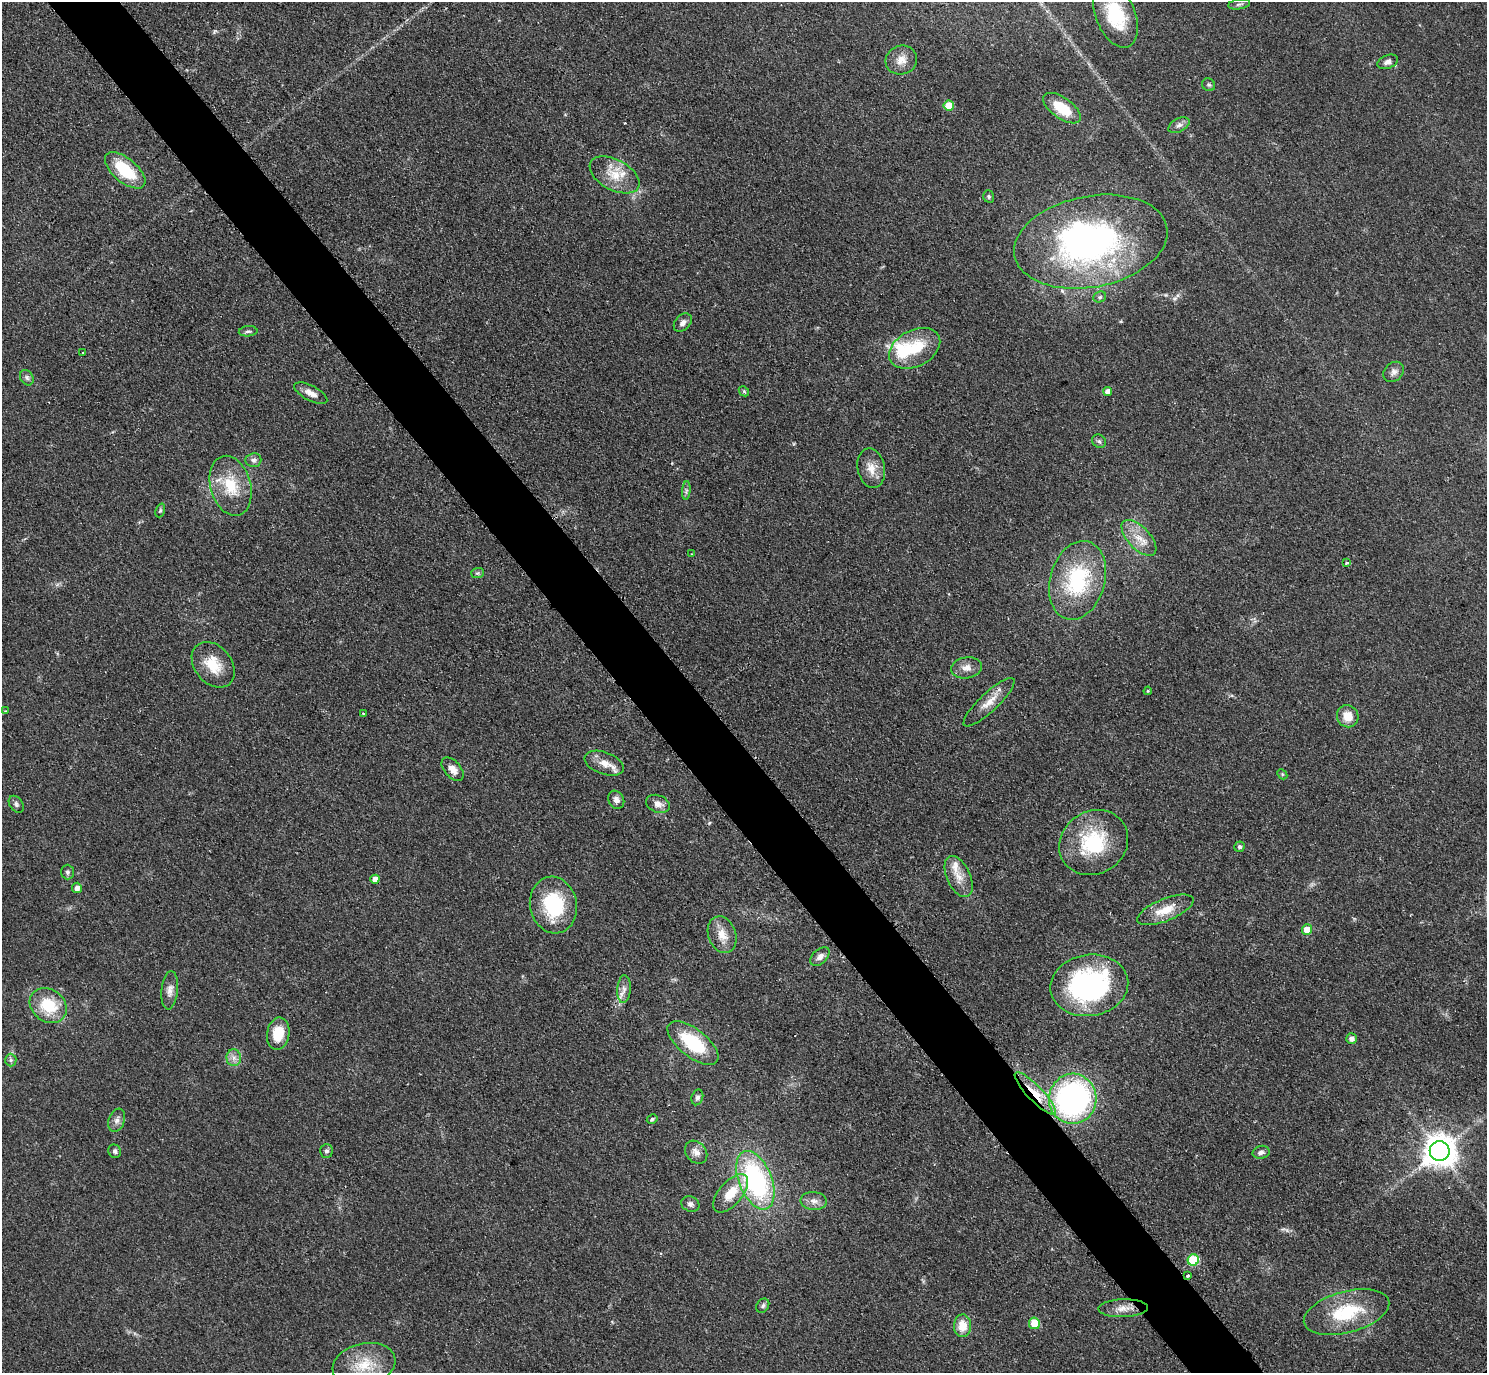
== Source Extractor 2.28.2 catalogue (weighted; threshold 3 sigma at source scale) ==
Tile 11 of 4 x 4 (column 3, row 3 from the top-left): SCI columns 2984-4468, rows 1541-2911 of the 5962 x 5959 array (HDU 1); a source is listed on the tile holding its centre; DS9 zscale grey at full resolution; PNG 1489 x 1375 px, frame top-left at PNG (2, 2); each listed source drawn as its Kron ellipse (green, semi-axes under 4 px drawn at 4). Shown black and unused: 5% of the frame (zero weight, under 2 of 3 exposures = <1% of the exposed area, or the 3 px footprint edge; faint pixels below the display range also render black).
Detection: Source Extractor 2.28.2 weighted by HDU 2 'WHT'; one run over the whole footprint, this tile lists its part. Background 0.0783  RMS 0.0078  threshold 0.0353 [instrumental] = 3 sigma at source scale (4.5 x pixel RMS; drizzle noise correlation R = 1.50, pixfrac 1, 0.05/0.05 arcsec/px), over >= 5 px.
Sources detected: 93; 2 inside a brighter object's white glare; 1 cosmic-ray / hot-pixel residue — neither listed nor drawn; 2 inside a brighter listed object's ellipse — not listed separately; the other 88 listed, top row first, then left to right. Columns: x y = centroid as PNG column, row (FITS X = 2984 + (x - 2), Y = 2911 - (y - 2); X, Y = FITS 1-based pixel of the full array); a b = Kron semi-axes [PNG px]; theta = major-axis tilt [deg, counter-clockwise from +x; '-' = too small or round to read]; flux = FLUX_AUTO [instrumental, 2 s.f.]
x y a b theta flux
1239 4 11 5 9 2.2
1116 15 34 19 -68 42
901 60 16 14 25 9
1388 62 10 6 23 3.5
1209 85 7 6 - 1.5
949 105 5 5 - 20
1062 108 22 10 -36 25
1179 125 11 6 28 3.5
125 170 24 12 -40 37
615 175 27 15 -28 18
989 196 6 5 - 1.4
1091 242 77 45 11 270
1100 297 7 5 23 1.6
683 323 10 7 47 4
248 331 9 5 5 2
915 348 27 18 28 35
83 353 3 3 - 1.1
1394 372 11 9 44 3.9
27 378 8 6 -58 2.2
744 391 6 4 -45 1.1
1108 391 4 4 - 5.8
311 393 18 7 -28 6.6
1099 441 7 6 - 2
253 460 8 7 - 3.1
871 468 20 13 -78 11
231 486 31 20 -74 30
686 490 9 3 84 1.7
160 510 7 4 71 1.5
1139 538 22 11 -46 13
692 554 4 4 - 0.65
1347 563 4 3 - 1.5
477 573 6 5 - 1.4
1078 580 40 27 74 72
213 665 25 18 -51 21
967 668 15 10 9 6.7
1148 691 4 3 - 0.89
989 702 34 9 43 11
5 711 3 3 - 0.56
363 714 4 3 - 0.72
1348 716 11 10 - 12
604 763 20 11 -20 10
452 769 14 8 -49 6.6
1282 774 6 4 -47 1.2
616 800 9 7 -60 3.4
16 804 9 6 -54 2.3
658 804 12 8 -21 5.6
1094 843 35 31 32 57
1240 847 5 5 - 1.8
67 872 7 6 - 2.2
959 876 22 11 -65 11
375 879 4 4 - 5.7
77 888 5 5 - 5
553 905 28 23 -79 54
1165 910 30 11 22 16
1307 930 5 5 - 14
722 935 19 13 -70 11
820 957 11 7 43 4.2
1089 985 39 30 9 160
624 989 14 6 86 4.9
170 990 19 8 84 5.6
48 1006 20 16 -37 30
278 1034 16 11 80 20
1351 1039 5 5 - 3.4
693 1043 30 14 -38 44
234 1058 8 7 - 4.3
11 1060 6 6 - 1.9
1035 1093 28 7 -46 19
697 1097 8 5 71 2.4
1073 1099 25 24 - 210
652 1119 5 4 - 1.4
117 1120 12 8 69 4
115 1151 7 6 - 2.1
326 1151 7 6 - 2
1440 1151 10 10 - 1300
696 1152 13 10 -50 5.4
1261 1152 8 6 13 3.1
755 1180 31 16 -68 130
731 1193 23 11 50 19
814 1201 13 9 -6 5.3
690 1204 9 7 -24 2.8
1193 1260 6 5 - 44
1188 1275 3 3 - 2.4
763 1306 7 6 - 1.9
1123 1308 25 9 2 8.9
1347 1312 44 20 15 46
1034 1323 6 5 - 17
962 1326 11 8 89 13
364 1365 32 21 13 27
Overlapping masked pixels (flux is a lower limit): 2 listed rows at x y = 1035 1093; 1188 1275
Isophote crosses this tile's border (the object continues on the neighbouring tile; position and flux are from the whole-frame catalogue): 1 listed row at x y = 1116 15